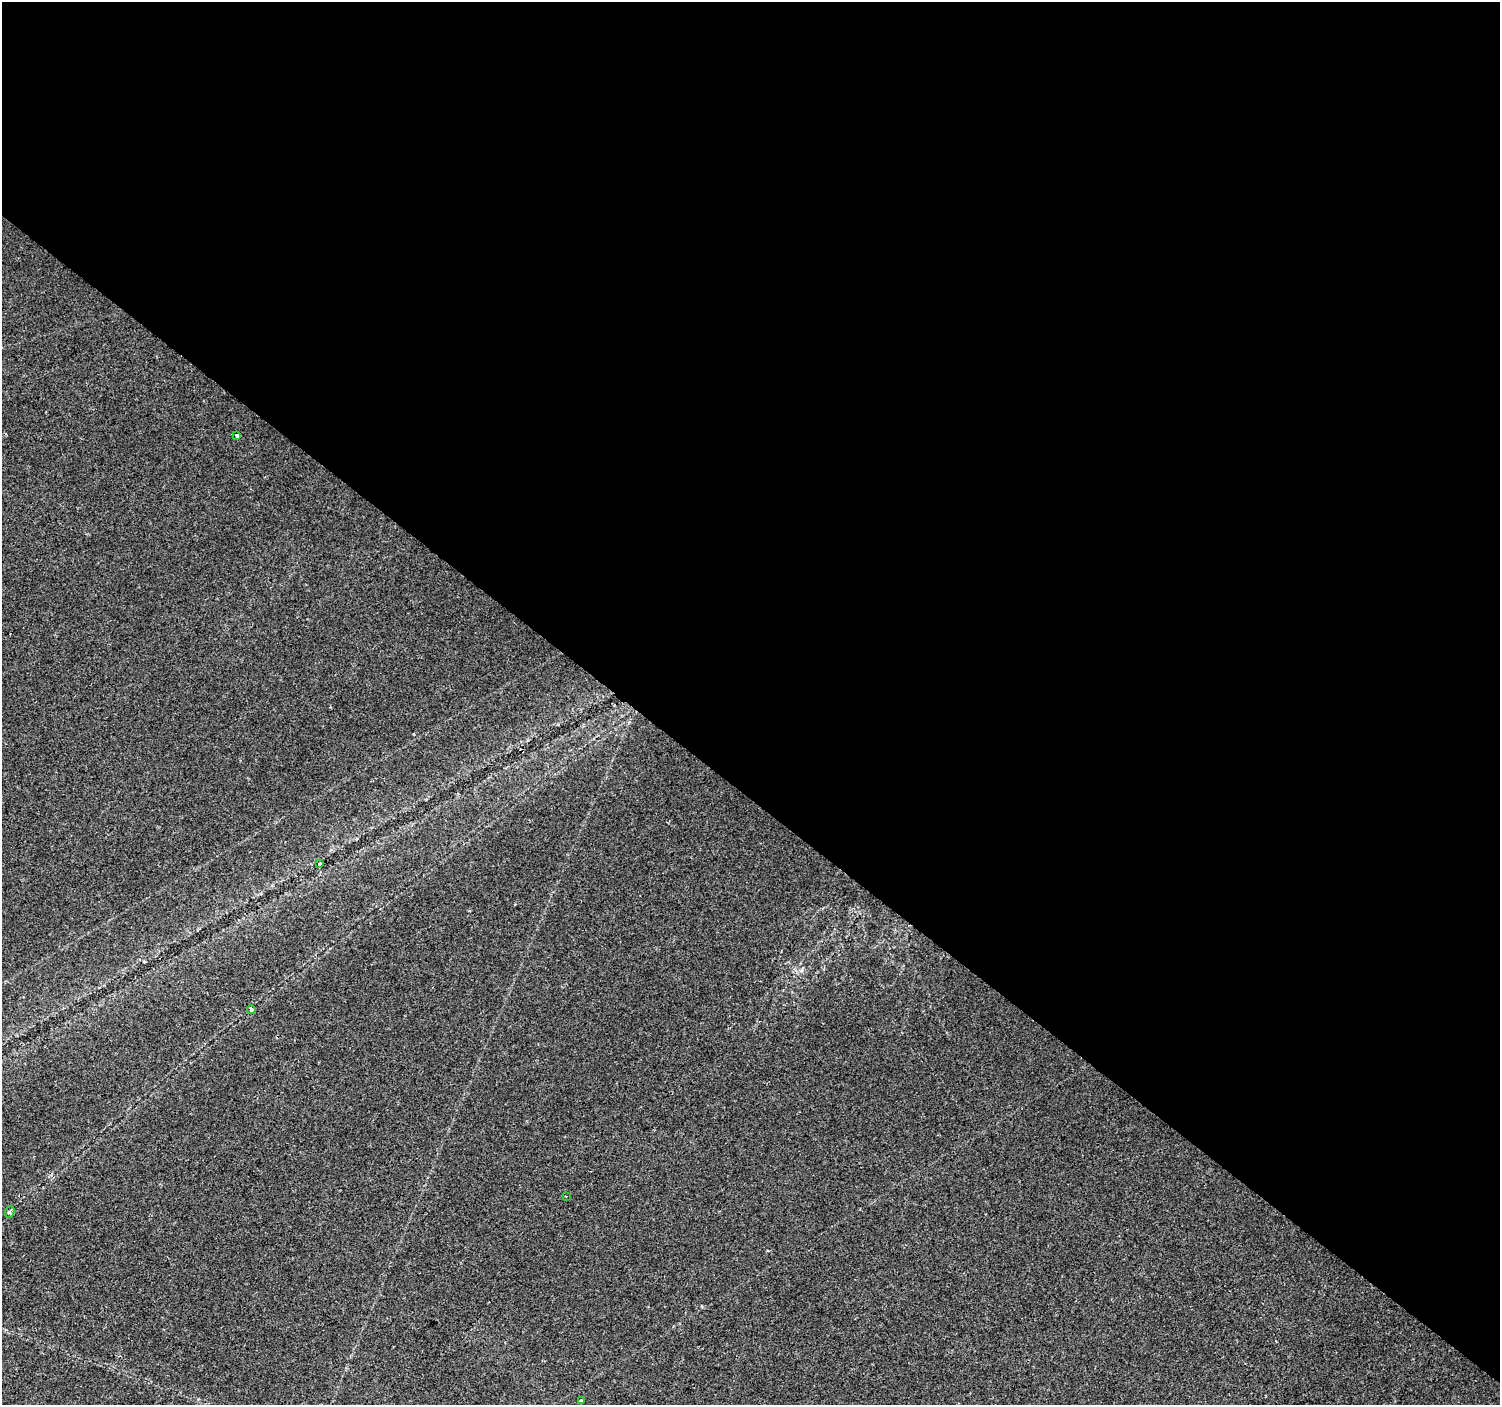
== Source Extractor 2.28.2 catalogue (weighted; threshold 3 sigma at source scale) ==
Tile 3 of 4 x 4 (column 3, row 1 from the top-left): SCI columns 3004-4501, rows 4449-5851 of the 6000 x 6025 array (HDU 1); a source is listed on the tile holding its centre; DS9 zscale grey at full resolution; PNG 1502 x 1407 px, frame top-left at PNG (2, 2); each listed source drawn as its Kron ellipse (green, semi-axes under 4 px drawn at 4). Shown black and unused: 57% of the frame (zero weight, under 2 of 3 exposures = <1% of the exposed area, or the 3 px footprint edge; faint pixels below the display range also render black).
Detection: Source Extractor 2.28.2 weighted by HDU 2 'WHT'; one run over the whole footprint, this tile lists its part. Background 0.0239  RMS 0.0033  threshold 0.0147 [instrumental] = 3 sigma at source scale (4.5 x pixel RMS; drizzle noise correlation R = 1.50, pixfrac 1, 0.0396/0.0396 arcsec/px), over >= 5 px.
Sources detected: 6; all 6 listed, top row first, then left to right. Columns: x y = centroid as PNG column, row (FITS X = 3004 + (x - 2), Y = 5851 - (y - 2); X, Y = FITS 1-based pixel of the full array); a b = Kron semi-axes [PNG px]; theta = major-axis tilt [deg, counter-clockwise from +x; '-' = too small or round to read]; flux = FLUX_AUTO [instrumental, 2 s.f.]
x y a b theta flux
237 435 3 3 - 1.6
319 863 3 3 - 0.58
251 1009 4 4 - 0.87
566 1196 2 2 - 0.28
10 1212 6 4 66 1.1
581 1400 3 3 - 0.59